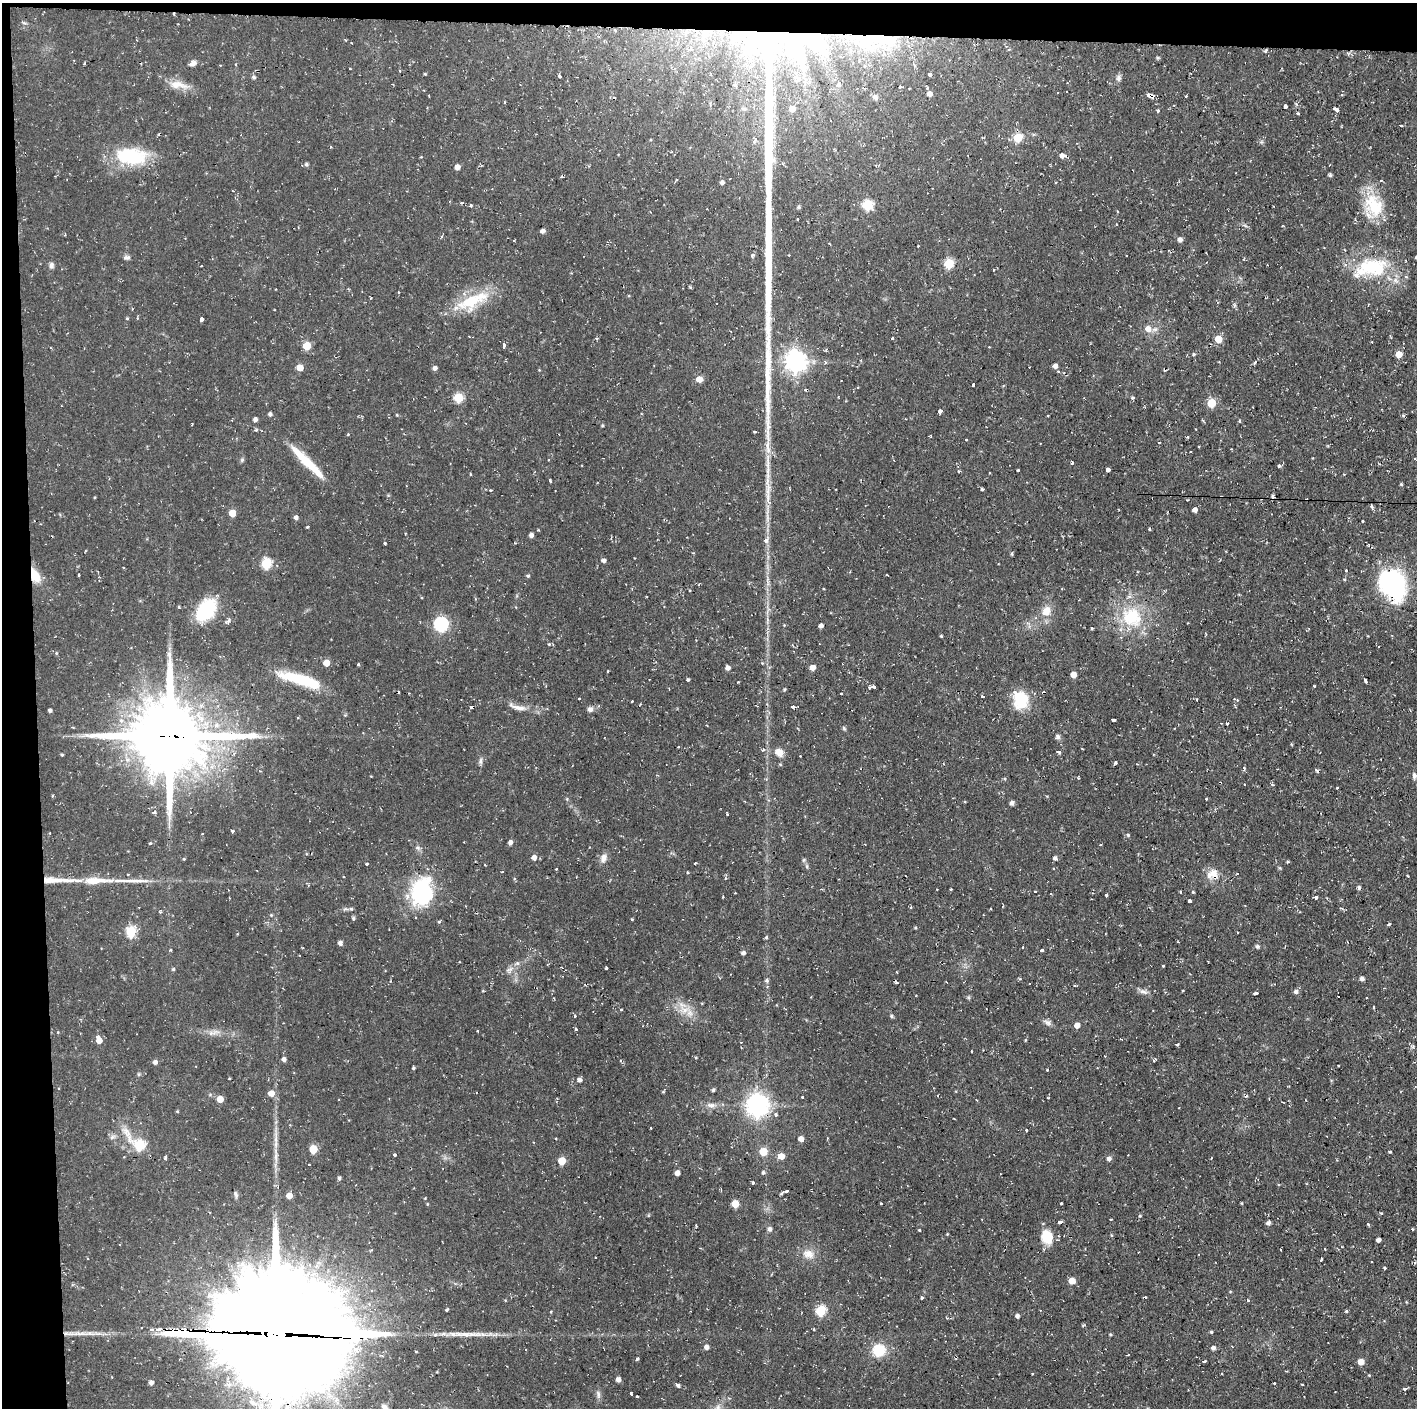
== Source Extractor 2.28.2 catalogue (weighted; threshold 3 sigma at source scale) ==
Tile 1 of 3 x 3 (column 1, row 1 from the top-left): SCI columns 2-1416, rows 2813-4218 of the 4247 x 4218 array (HDU 1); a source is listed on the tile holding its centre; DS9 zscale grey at full resolution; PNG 1419 x 1410 px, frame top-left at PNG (2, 3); no overlay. Shown black and unused: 4% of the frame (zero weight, under 2 of 3 exposures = <1% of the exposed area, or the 3 px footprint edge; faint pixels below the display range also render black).
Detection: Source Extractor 2.28.2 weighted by HDU 2 'WHT'; one run over the whole footprint, this tile lists its part. Background 0.0586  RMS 0.0063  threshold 0.0283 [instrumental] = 3 sigma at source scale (4.5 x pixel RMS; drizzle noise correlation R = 1.50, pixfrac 1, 0.05/0.05 arcsec/px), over >= 5 px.
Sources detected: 393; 3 inside a brighter object's white glare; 34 cosmic-ray / hot-pixel residue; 4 long thin detections or spike segments (spike, bleed or trail) — not listed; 7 inside a brighter listed object's ellipse — not listed separately; the other 345 listed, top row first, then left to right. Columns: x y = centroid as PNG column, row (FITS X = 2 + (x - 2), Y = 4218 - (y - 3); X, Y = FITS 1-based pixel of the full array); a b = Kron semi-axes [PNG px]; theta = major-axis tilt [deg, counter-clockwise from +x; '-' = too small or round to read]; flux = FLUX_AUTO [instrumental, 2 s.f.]
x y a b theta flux
345 40 3 3 - 0.69
793 40 140 56 -5 250
1009 49 4 3 - 0.64
1266 51 5 4 - 0.89
192 63 8 5 22 2.9
350 69 2 2 - 0.68
400 71 3 3 - 0.64
425 74 4 3 - 0.51
930 74 3 3 - 2.8
559 76 4 3 - 4.1
254 77 5 5 - 1.2
577 77 2 2 - 0.48
1118 78 9 6 84 1.9
393 84 3 2 - 0.47
178 85 27 10 -8 8.3
900 87 4 3 - 1.2
927 88 3 3 - 0.84
929 94 5 4 - 3.1
1150 96 6 3 -19 16
1186 96 3 3 - 0.75
875 97 8 6 -42 2.4
1285 106 4 3 - 3.7
792 109 6 5 - 5.6
1336 110 5 3 - 4.2
1158 111 4 4 - 0.71
1298 113 4 3 - 0.83
1401 125 4 2 - 0.51
1018 137 5 5 - 22
131 156 38 21 -4 34
1062 156 6 5 - 3.2
306 164 6 5 - 1.2
457 167 5 4 - 3.8
676 180 4 3 - 0.65
1381 180 4 3 - 0.54
722 182 4 4 - 1.7
1056 182 3 2 - 0.4
461 203 4 3 - 0.82
867 205 5 5 - 41
471 206 3 3 - 0.91
1374 206 32 22 -60 25
799 207 5 5 - 0.83
798 219 3 2 - 0.85
542 231 4 4 - 2.1
1180 240 6 5 - 2.1
918 246 3 2 - 0.54
753 255 5 3 - 0.88
127 258 9 6 6 1.6
949 264 5 5 - 33
51 265 8 6 -88 1.9
201 266 3 2 - 0.39
1370 268 47 24 12 41
993 270 3 2 - 0.57
691 287 3 3 - 0.83
398 292 3 2 - 0.6
371 298 4 3 - 0.52
471 301 38 19 23 27
127 318 4 4 - 0.59
202 319 4 4 - 6.3
1148 329 9 8 - 4.6
597 338 4 3 - 0.82
892 339 3 3 - 1.5
1218 339 5 5 - 11
307 346 5 5 - 17
504 346 3 3 - 5.5
1193 354 5 4 - 1
1399 354 5 5 - 7.9
795 361 8 7 - 400
1255 362 5 3 - 0.69
1055 366 5 5 - 2.1
300 368 5 5 - 8.4
435 368 5 4 - 2.2
699 379 5 5 - 7.4
973 384 3 3 - 1.5
458 398 5 5 - 28
1133 398 4 4 - 1
1211 403 5 5 - 19
940 411 4 4 - 14
270 414 5 4 - 1.6
397 415 5 3 - 0.5
255 420 4 4 - 2.1
1239 421 3 3 - 1.3
602 425 4 3 - 0.71
755 431 3 3 - 1.4
348 434 4 3 - 0.54
966 440 3 2 - 0.73
1159 442 3 3 - 0.71
1231 449 3 2 - 0.44
242 460 6 5 - 1
307 462 48 8 -45 21
1072 463 3 3 - 3.7
1279 466 5 4 - 0.98
1018 470 3 3 - 0.86
1108 470 4 4 - 9.2
550 481 3 3 - 1.7
1401 484 4 4 - 0.64
982 489 4 3 - 0.96
491 490 3 3 - 0.99
1372 507 4 4 - 1.7
1195 510 5 5 - 2.3
232 513 5 5 - 11
296 517 4 4 - 2
307 527 3 3 - 1.1
1149 529 3 2 - 0.96
531 535 4 4 - 2.3
765 540 4 4 - 3
385 543 3 3 - 1.2
1012 554 4 3 - 0.74
603 561 4 4 - 1.9
266 564 6 5 - 36
1346 570 3 3 - 1.5
79 575 3 3 - 1.3
35 576 18 10 -64 10
528 576 4 4 - 0.96
1344 579 4 3 - 0.64
1394 584 32 23 -66 84
823 589 3 2 - 0.6
206 610 19 13 53 44
1046 611 12 10 62 7.1
1132 617 28 26 -17 33
229 621 6 5 - 1.5
441 624 6 6 - 110
784 625 3 3 - 0.46
821 626 4 4 - 2.4
1092 628 3 3 - 0.63
941 636 3 3 - 0.59
549 644 5 3 - 0.61
56 653 5 3 - 0.55
326 663 5 5 - 7.5
812 667 5 5 - 4.3
728 668 5 4 - 2.7
608 671 3 3 - 0.92
1073 675 5 4 - 5.5
302 680 48 11 -15 30
688 680 3 3 - 4.7
1365 681 4 3 - 1.4
738 682 3 3 - 0.63
1314 686 2 2 - 0.43
869 687 3 3 - 0.99
874 687 5 3 - 2
784 689 4 3 - 0.74
409 693 2 2 - 0.61
983 696 3 3 - 1.8
579 699 3 2 - 0.52
1197 699 3 2 - 0.96
1021 700 18 14 -83 24
1236 700 6 3 -26 1.1
632 701 3 3 - 0.71
517 707 28 6 -15 5.8
793 707 4 3 - 3.1
590 709 8 7 - 2
50 710 4 3 - 1.6
1113 719 4 3 - 2.7
1227 723 3 3 - 1.3
844 728 6 4 -48 0.92
170 736 26 23 -10 5400
1058 736 6 6 - 1.5
763 750 5 4 - 1.1
779 752 9 7 -43 5.6
1059 752 5 3 - 1.1
62 755 3 3 - 0.59
800 756 3 2 - 0.52
481 761 10 4 90 1.5
1115 763 4 3 - 1.1
780 764 5 3 - 0.58
1244 768 6 3 -77 0.85
1414 776 7 4 -85 1.5
1078 778 3 2 - 0.58
1244 784 3 2 - 0.79
1337 788 2 2 - 0.51
1012 803 5 5 - 1.8
154 813 3 3 - 8.4
727 814 3 3 - 0.92
232 831 3 3 - 2.1
1128 835 4 3 - 0.72
510 842 5 4 - 2.4
150 843 3 3 - 1.7
418 848 7 4 -18 1.1
534 858 6 5 - 3
603 858 11 8 71 3.5
1055 858 5 5 - 1.4
184 859 4 3 - 0.53
804 860 6 5 - 0.97
1288 862 4 3 - 0.64
366 864 3 2 - 0.72
485 865 3 2 - 0.52
556 869 3 2 - 0.52
502 871 3 3 - 0.69
687 873 3 2 - 0.8
1237 873 3 3 - 0.55
1213 874 17 14 14 7.7
1407 876 3 2 - 0.52
51 880 21 5 1 9.4
96 880 32 7 1 14
1359 888 4 4 - 1.4
937 889 2 2 - 0.57
951 889 3 3 - 0.51
1035 891 3 3 - 0.78
422 892 32 24 74 54
1193 892 3 3 - 1.3
1106 895 3 3 - 1.8
1316 897 3 3 - 3.3
1189 901 4 3 - 2.6
991 908 3 2 - 0.54
1341 908 4 3 - 0.87
351 909 6 5 - 0.91
160 912 3 3 - 1.2
271 915 5 4 - 0.71
353 919 5 4 - 0.95
632 919 4 3 - 0.53
915 928 5 3 - 0.64
131 932 6 5 - 39
766 937 4 4 - 1
340 943 4 4 - 2.2
1257 946 6 5 - 1.1
1023 947 3 2 - 0.69
171 950 3 3 - 0.85
1042 950 3 3 - 1.4
743 953 4 4 - 1.9
517 963 6 5 - 1.3
1163 966 3 2 - 0.68
606 968 3 3 - 3.3
173 969 4 4 - 0.81
897 972 3 2 - 0.57
1362 979 5 4 - 2.4
767 981 5 5 - 1.3
946 982 3 2 - 0.54
1075 986 3 3 - 0.9
1183 990 2 2 - 0.59
1143 991 12 5 -7 2.4
1296 992 5 5 - 1.9
1256 993 4 3 - 9.3
1374 1007 3 3 - 1.2
684 1010 10 7 15 4.7
575 1016 3 3 - 4.7
891 1016 5 4 - 0.84
1047 1022 10 7 -37 2.2
1077 1025 5 5 - 4.5
576 1030 3 3 - 2.4
478 1031 2 2 - 0.73
213 1032 22 6 12 4
98 1039 7 4 -70 11
741 1042 3 2 - 0.5
1177 1044 3 3 - 7.1
741 1048 2 2 - 0.54
1105 1056 3 2 - 0.66
284 1059 5 4 - 2.1
1154 1060 4 3 - 1.6
155 1062 4 4 - 2.3
1338 1065 3 2 - 0.66
413 1068 3 3 - 1
139 1074 6 4 90 0.78
579 1080 5 5 - 2.2
713 1090 4 4 - 1
271 1093 5 5 - 6.1
938 1095 3 2 - 0.51
802 1097 3 3 - 1.2
220 1099 5 5 - 9.7
711 1105 12 6 0 3.2
757 1105 8 7 - 460
177 1111 4 3 - 0.55
775 1115 5 4 - 1.2
651 1128 3 2 - 0.72
1026 1130 3 3 - 0.87
112 1137 9 4 36 1.6
556 1139 3 2 - 0.76
801 1139 5 4 - 3.5
139 1145 13 6 -44 37
313 1149 5 5 - 18
1390 1151 4 3 - 1.5
763 1152 5 5 - 15
394 1155 3 3 - 2.1
781 1156 5 5 - 7.3
276 1157 20 4 -89 4.6
1369 1157 3 2 - 0.41
165 1158 4 4 - 0.86
1109 1159 6 5 - 2
562 1161 5 5 - 13
309 1165 3 2 - 0.52
677 1173 4 4 - 3.1
763 1173 5 5 - 1.1
339 1178 4 4 - 1.3
753 1183 3 3 - 2.4
787 1191 3 3 - 0.83
782 1193 7 3 46 0.96
236 1194 9 5 -77 1.4
289 1195 5 4 - 6.7
425 1198 3 3 - 0.42
881 1203 3 3 - 1.7
1061 1203 3 3 - 0.93
427 1204 5 3 - 0.53
735 1204 5 5 - 14
1381 1213 4 3 - 0.62
1140 1216 5 4 - 0.77
1111 1219 3 2 - 0.77
1060 1222 4 3 - 2.8
1268 1223 4 4 - 2
1368 1224 3 3 - 1.1
770 1229 5 5 - 2
1413 1229 4 3 - 0.51
919 1230 3 3 - 1
947 1234 3 3 - 0.48
1111 1235 4 4 - 0.64
1047 1237 17 12 -72 13
1378 1240 4 4 - 1.9
119 1244 3 2 - 0.74
700 1248 3 3 - 0.49
1325 1249 3 2 - 0.78
808 1254 17 12 -13 6.4
88 1259 3 2 - 0.61
1321 1259 4 2 - 1.3
1415 1263 4 2 - 0.86
310 1265 5 5 - 1.5
1072 1281 5 5 - 7.7
371 1291 4 4 - 0.78
922 1298 3 3 - 1.1
1248 1300 4 3 - 0.99
447 1310 3 3 - 0.79
551 1311 3 3 - 0.64
821 1311 5 5 - 44
1346 1311 5 4 - 0.71
1017 1316 4 4 - 1.8
158 1330 9 5 21 3.2
1211 1332 3 3 - 0.83
74 1334 25 4 0 6.1
275 1334 48 41 -9 18000
1110 1334 4 3 - 0.65
435 1335 5 4 - 1.7
706 1347 5 4 - 2.5
1213 1348 5 4 - 2.1
879 1350 10 10 - 19
637 1359 4 3 - 1
1204 1361 4 3 - 1.9
1361 1362 5 5 - 6.5
1369 1375 3 3 - 0.51
618 1380 4 4 - 3.1
151 1382 5 5 - 2.1
1274 1383 3 3 - 1.3
677 1384 4 3 - 2.3
1302 1384 3 3 - 1.5
1405 1388 4 3 - 1.5
598 1394 13 5 -79 2
631 1394 3 3 - 1.1
637 1396 3 3 - 1.3
384 1407 11 7 -51 3
717 1408 13 7 43 3.5
Overlapping masked pixels (flux is a lower limit): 8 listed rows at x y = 793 40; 1266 51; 1150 96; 35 576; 170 736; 1213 874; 51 880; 275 1334
Isophote crosses this tile's border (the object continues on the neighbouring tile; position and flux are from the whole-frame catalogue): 3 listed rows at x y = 275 1334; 384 1407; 717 1408
Unlisted compact peaks at least as high as the median listed source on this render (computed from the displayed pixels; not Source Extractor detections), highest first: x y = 1389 924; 1330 175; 358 664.